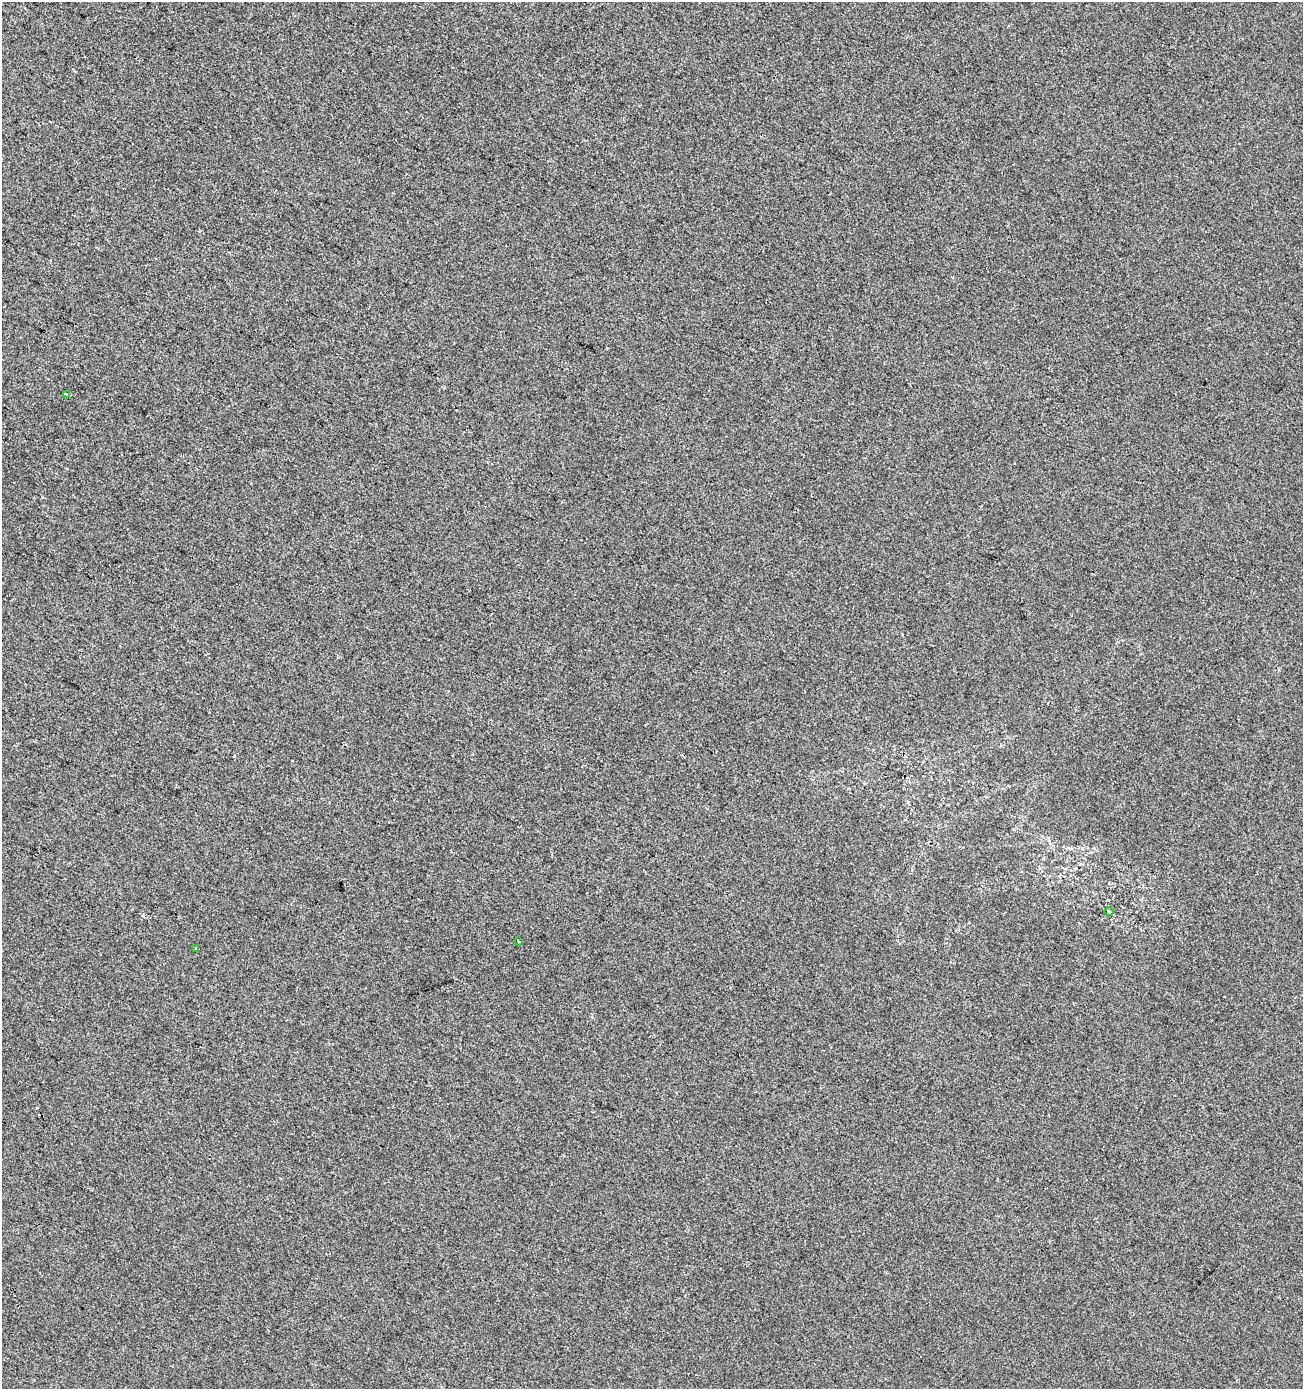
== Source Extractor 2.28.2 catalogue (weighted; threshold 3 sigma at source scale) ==
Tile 11 of 4 x 4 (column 3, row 3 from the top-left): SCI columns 2879-4179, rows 1389-2775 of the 5692 x 5559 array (HDU 1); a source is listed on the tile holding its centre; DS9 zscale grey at full resolution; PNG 1305 x 1391 px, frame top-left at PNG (2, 2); each listed source drawn as its Kron ellipse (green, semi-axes under 4 px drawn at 4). Shown black and unused: <1% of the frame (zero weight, under 2 of 3 exposures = <1% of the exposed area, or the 3 px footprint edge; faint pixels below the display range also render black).
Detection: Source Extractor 2.28.2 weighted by HDU 2 'WHT'; one run over the whole footprint, this tile lists its part. Background 1.46e-04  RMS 0.0056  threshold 0.0254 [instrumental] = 3 sigma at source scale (4.5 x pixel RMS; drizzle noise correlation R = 1.50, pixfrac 1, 0.0396/0.0396 arcsec/px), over >= 5 px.
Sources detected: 7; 3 cosmic-ray / hot-pixel residue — neither listed nor drawn; the other 4 listed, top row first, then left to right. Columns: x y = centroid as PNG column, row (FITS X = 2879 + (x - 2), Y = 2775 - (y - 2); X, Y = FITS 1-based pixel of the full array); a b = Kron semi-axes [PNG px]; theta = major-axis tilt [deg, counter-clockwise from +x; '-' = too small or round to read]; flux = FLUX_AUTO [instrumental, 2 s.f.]
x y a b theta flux
67 395 4 3 - 3.2
1109 912 4 3 - 0.55
519 942 3 2 - 0.63
196 948 3 3 - 4.4